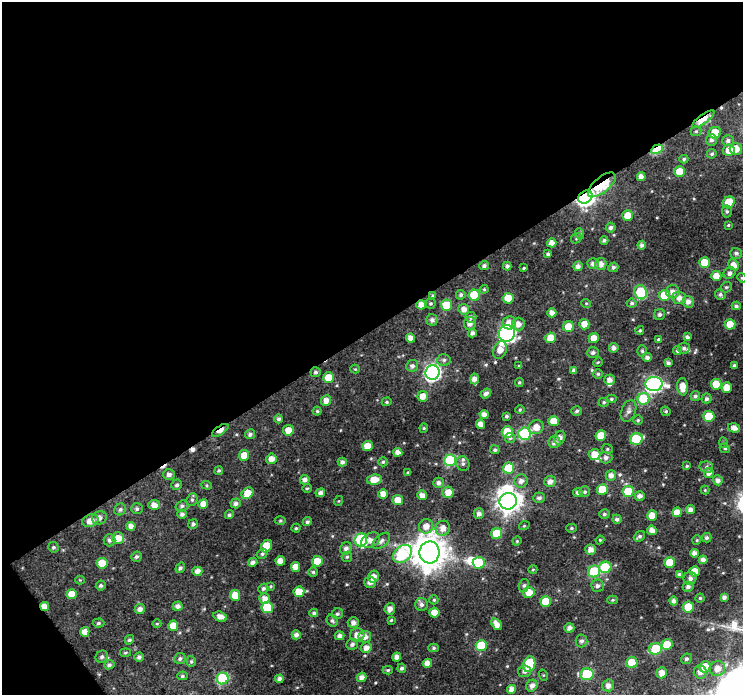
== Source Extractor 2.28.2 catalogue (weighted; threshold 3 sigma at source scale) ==
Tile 1 of 2 x 2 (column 1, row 1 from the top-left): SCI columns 1-741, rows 735-1427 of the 1482 x 1465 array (HDU 1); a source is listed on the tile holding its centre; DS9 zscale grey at full resolution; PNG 745 x 697 px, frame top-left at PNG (2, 2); each listed source drawn as its Kron ellipse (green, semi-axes under 4 px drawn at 4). Shown black and unused: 49% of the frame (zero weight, under 3 of 4 exposures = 1% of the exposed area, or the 3 px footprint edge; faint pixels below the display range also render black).
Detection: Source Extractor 2.28.2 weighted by HDU 2 'WHT'; one run over the whole footprint, this tile lists its part. Background 0.0348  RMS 0.0096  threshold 0.043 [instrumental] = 3 sigma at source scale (4.5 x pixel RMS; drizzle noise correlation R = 1.50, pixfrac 1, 0.0396/0.0396 arcsec/px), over >= 5 px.
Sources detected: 333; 2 inside a brighter object's white glare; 2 cosmic-ray / hot-pixel residue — neither listed nor drawn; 4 inside a brighter listed object's ellipse — not listed separately; the other 325 listed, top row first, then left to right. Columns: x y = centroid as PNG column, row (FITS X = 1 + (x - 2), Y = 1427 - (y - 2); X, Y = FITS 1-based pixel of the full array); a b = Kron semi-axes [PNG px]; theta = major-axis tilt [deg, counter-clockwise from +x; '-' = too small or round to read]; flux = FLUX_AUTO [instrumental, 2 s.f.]
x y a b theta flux
703 119 13 4 36 30
696 131 5 5 - 1.5
715 133 6 5 - 14
711 140 6 5 - 2.8
728 140 6 5 - 2.7
657 149 6 4 30 52
736 149 6 6 - 9.8
729 150 6 6 - 9.2
712 154 5 4 - 1.6
684 159 4 4 - 1.5
680 172 5 5 - 18
641 177 4 4 - 5.1
602 185 17 7 39 63
585 197 7 6 - 370
729 202 6 5 - 26
727 211 6 5 - 1.7
628 215 5 5 - 12
728 225 4 3 - 0.96
611 228 5 5 - 2.7
580 234 6 4 -72 1.3
576 238 6 4 49 1.1
604 240 4 3 - 1.9
552 243 5 4 - 6.1
642 245 4 4 - 3
736 253 6 5 - 2.7
548 254 4 3 - 2.2
704 262 5 5 - 17
593 264 6 5 - 3.4
601 264 6 5 - 5.5
733 265 6 5 - 6.2
484 266 5 4 - 2.4
507 266 4 4 - 2.5
578 266 5 4 - 3.9
613 267 5 4 - 2.4
524 268 3 2 - 0.98
730 273 6 5 - 3.3
716 276 5 5 - 9.3
742 278 5 4 - 0.98
726 287 6 5 - 1.4
484 289 4 4 - 1.1
641 292 7 6 - 47
673 292 6 6 - 5.2
461 295 5 4 - 1.9
474 295 5 5 - 29
664 295 5 5 - 23
720 295 5 5 - 2.3
433 296 4 4 - 1.3
508 298 5 5 - 19
679 298 7 6 - 5.7
688 302 6 5 - 4.5
431 303 5 5 - 1.5
586 303 5 3 - 0.83
632 303 5 4 - 1.7
421 305 5 4 - 7.3
446 305 5 5 - 22
736 306 4 4 - 2
464 309 5 5 - 5.8
552 313 4 4 - 5.2
659 314 6 5 - 2.4
471 317 5 5 - 2.5
432 320 5 5 - 2.9
470 323 6 5 - 4.5
509 323 7 6 - 7.4
518 324 6 6 - 5.7
584 324 5 5 - 9.3
730 324 5 5 - 16
568 327 5 5 - 14
640 330 4 3 - 1.3
472 333 4 4 - 3
507 333 8 8 - 230
687 337 4 4 - 2.7
410 338 4 4 - 5.5
551 338 5 5 - 13
594 338 5 5 - 9.2
658 339 4 4 - 1.5
614 348 5 4 - 3.5
684 348 6 5 - 2.6
500 350 9 6 70 8
678 350 5 4 - 2.1
642 351 5 5 - 1.5
593 352 6 5 - 2.6
647 357 5 4 - 3
444 360 7 5 4 2.3
598 362 5 3 - 0.92
668 363 4 4 - 2.8
734 365 3 3 - 1.4
412 366 6 6 - 2.8
519 366 4 3 - 0.76
355 369 4 4 - 0.98
573 371 4 4 - 2.7
316 372 5 5 - 2.2
432 372 7 7 - 260
598 374 4 4 - 1.3
329 378 5 5 - 17
475 379 5 4 - 5.3
609 380 5 5 - 4.7
519 382 5 3 - 1.1
654 384 8 7 - 230
716 384 5 5 - 18
683 387 9 5 -86 9.7
727 387 5 5 - 11
486 393 5 4 - 3.3
423 396 5 5 - 8.7
695 396 5 4 - 2.2
611 399 5 4 - 1.2
643 399 6 6 - 49
707 399 5 5 - 2.3
326 401 5 5 - 6.5
387 402 5 4 - 1.3
604 402 5 4 - 1.3
520 410 4 4 - 0.99
317 411 4 4 - 1.2
577 411 5 4 - 2
628 411 11 7 69 3.5
666 411 5 4 - 1.4
484 414 4 4 - 5.4
506 416 3 3 - 1.7
709 416 5 5 - 22
279 419 4 4 - 2.3
638 420 5 4 - 1.2
554 421 5 5 - 13
481 424 4 4 - 7.2
536 427 8 7 - 8.6
424 428 4 4 - 1.1
734 428 6 4 -17 5.9
220 430 9 4 34 14
288 430 5 5 - 9.9
507 432 5 5 - 19
250 434 5 5 - 2.7
525 434 6 6 - 79
601 436 5 5 - 14
510 438 5 5 - 1.6
560 438 7 5 64 4.8
636 439 6 5 - 41
554 442 6 5 - 4.1
724 443 5 3 - 1.1
367 446 5 5 - 14
725 448 5 4 - 1.5
607 449 6 4 -22 1.5
495 450 5 4 - 2.1
398 452 4 4 - 5.5
244 455 5 5 - 11
595 455 6 5 - 12
606 457 6 6 - 3.3
271 459 5 5 - 7.2
450 460 6 6 - 77
342 462 4 4 - 3.1
383 462 5 4 - 1.4
463 464 7 6 - 2.9
687 466 4 3 - 1.1
706 467 7 5 -14 2.3
508 468 5 5 - 26
219 471 4 4 - 1.4
408 472 4 3 - 1.2
709 473 5 5 - 4.6
169 474 6 5 - 3.5
611 475 5 5 - 4.9
305 480 5 5 - 3.4
374 480 7 5 9 12
718 480 5 5 - 3.5
521 481 7 6 - 4.8
550 481 6 5 - 5.1
438 483 5 5 - 3.6
177 485 5 5 - 2.1
207 485 5 4 - 1.3
307 488 5 4 - 1.2
602 489 5 5 - 19
705 490 4 4 - 0.94
628 491 6 5 - 30
448 492 5 5 - 9
578 492 5 4 - 3
585 492 5 5 - 1.6
247 493 6 5 - 15
320 493 5 4 - 4.1
383 494 5 5 - 7.9
422 495 5 5 - 5.2
640 496 5 4 - 3.8
539 498 6 5 - 2.7
192 500 6 5 - 1.8
398 500 5 5 - 9.8
338 501 5 3 - 0.75
508 501 9 8 - 810
236 503 5 5 - 3.2
203 504 5 4 - 7.4
154 505 6 5 - 6.6
182 506 6 5 - 2.2
120 509 6 5 - 2.2
137 509 6 5 - 2.1
690 510 4 4 - 4.3
677 512 5 5 - 8.5
182 514 5 4 - 3.2
479 514 5 5 - 3.8
604 514 5 4 - 1.8
229 515 4 4 - 1.7
652 516 5 5 - 11
99 518 7 6 - 4.2
617 519 4 4 - 2.8
90 521 8 6 19 7.7
280 521 5 3 - 1.1
307 522 5 4 - 2.1
193 524 5 4 - 2.4
131 526 4 4 - 5.7
426 526 7 7 - 7.2
524 526 5 3 - 0.83
296 528 4 4 - 1.2
443 528 7 7 - 6.9
571 528 5 4 - 1.4
652 530 5 5 - 6.5
496 533 5 5 - 21
639 536 6 5 - 2.2
118 538 6 5 - 9.7
707 538 5 4 - 2.1
109 540 6 6 - 2.8
361 540 6 6 - 55
371 540 10 7 29 6.2
600 540 4 4 - 1
697 540 5 3 - 0.89
381 541 10 6 41 3.2
517 541 4 4 - 1.1
267 546 6 5 - 18
53 547 5 5 - 1.8
346 548 6 5 - 4
591 550 5 5 - 5.5
429 552 11 10 - 1800
694 553 4 4 - 4.2
262 554 6 4 33 2.1
402 554 11 7 42 110
136 557 5 5 - 2.3
347 557 5 5 - 1.7
703 560 4 4 - 4.1
280 561 5 4 - 7.3
317 561 5 5 - 14
253 562 5 4 - 3.3
102 563 5 5 - 19
479 563 6 6 - 26
669 563 5 5 - 18
295 567 5 4 - 8.1
605 567 6 6 - 46
180 568 5 4 - 1.8
533 569 4 3 - 0.82
197 571 5 4 - 5.3
594 571 6 6 - 50
694 571 5 5 - 12
313 572 4 4 - 1.5
679 574 4 3 - 2.2
373 577 6 5 - 7.2
690 578 6 6 - 3.8
80 580 4 4 - 0.87
370 582 6 5 - 4.8
524 585 6 5 - 1.8
101 586 5 4 - 2
271 586 4 4 - 0.95
597 586 6 6 - 3
688 587 5 5 - 3
263 588 5 4 - 2
299 592 5 5 - 16
529 592 5 5 - 11
72 594 5 5 - 12
235 595 5 5 - 14
724 597 4 4 - 3.1
700 598 4 4 - 1.3
265 599 5 5 - 6.7
434 600 4 4 - 1.3
612 600 5 4 - 1.1
546 601 5 5 - 21
673 601 4 4 - 2.9
421 604 6 6 - 3.1
44 606 5 4 - 7.8
178 606 5 4 - 3.6
267 607 5 5 - 38
688 607 5 5 - 27
140 609 5 5 - 3.9
390 609 5 5 - 5.8
314 613 4 4 - 2
434 613 5 5 - 11
337 614 6 5 - 2
220 617 7 5 -17 5.6
391 620 4 4 - 1.2
332 621 6 5 - 1.9
98 623 6 4 3 1.7
353 623 5 5 - 4.5
157 624 4 4 - 0.96
497 624 6 4 -54 7.4
173 626 5 5 - 11
569 628 5 4 - 4.5
85 632 5 4 - 7.9
296 635 4 4 - 3.9
357 635 7 6 - 6.8
340 636 5 4 - 3.7
365 637 6 6 - 6.3
129 640 5 4 - 1.7
581 641 6 6 - 2.8
352 644 6 5 - 2.7
481 645 5 5 - 32
667 645 5 5 - 19
366 648 5 5 - 5.2
434 648 5 4 - 1.5
656 649 6 5 - 48
125 653 5 3 - 1.2
102 657 6 6 - 2.5
139 657 4 4 - 2.6
397 657 4 4 - 5.1
180 659 6 5 - 2.3
686 659 5 5 - 1.8
191 661 5 4 - 1.6
427 663 4 4 - 6.8
632 663 5 5 - 23
529 664 8 6 72 43
109 665 5 4 - 1.9
705 667 6 5 - 19
402 668 4 4 - 2.4
717 668 8 7 - 7.7
388 670 5 4 - 1.4
525 671 7 6 - 3.6
700 672 6 6 - 4.5
662 673 5 5 - 7
587 674 7 5 3 49
543 675 5 3 - 1
182 676 5 4 - 1.4
362 677 5 4 - 5.3
223 678 6 6 - 77
279 679 4 4 - 3.9
608 685 6 6 - 5
532 686 6 5 - 4.8
512 689 4 4 - 5.6
Overlapping masked pixels (flux is a lower limit): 8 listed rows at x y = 703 119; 657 149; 602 185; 585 197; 433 296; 421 305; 220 430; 44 606
Isophote crosses this tile's border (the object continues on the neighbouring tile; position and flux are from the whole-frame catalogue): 1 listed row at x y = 742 278